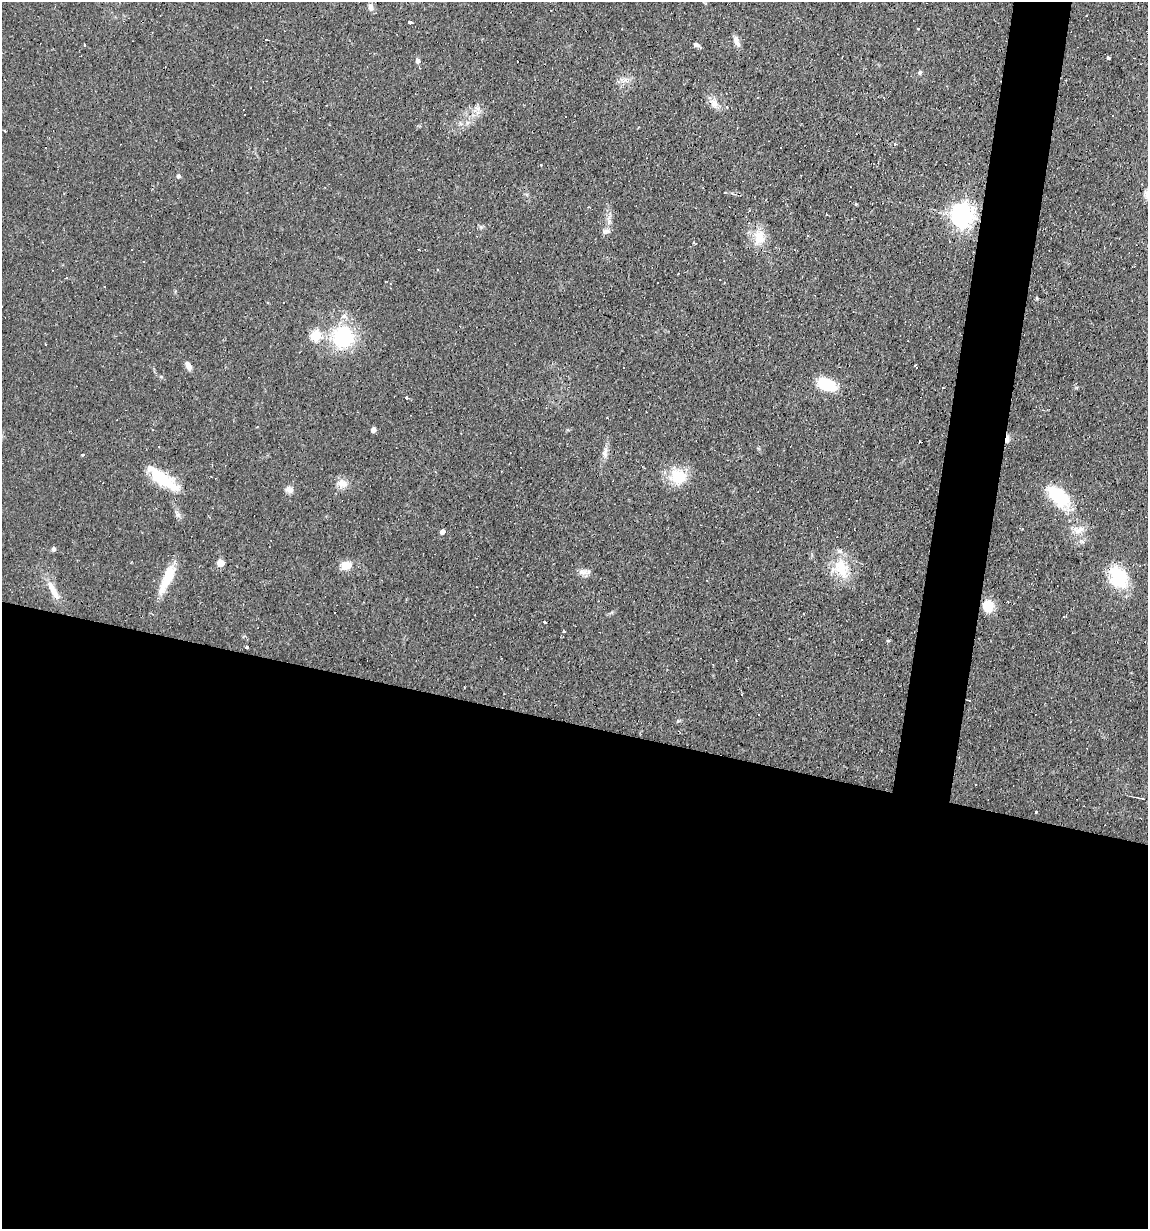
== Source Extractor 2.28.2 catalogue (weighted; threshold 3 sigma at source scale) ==
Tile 14 of 4 x 4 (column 2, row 4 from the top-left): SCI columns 1260-2405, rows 1-1227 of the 4929 x 4909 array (HDU 1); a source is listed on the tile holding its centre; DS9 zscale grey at full resolution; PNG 1150 x 1231 px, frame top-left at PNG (2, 2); no overlay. Shown black and unused: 44% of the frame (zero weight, under 2 of 3 exposures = <1% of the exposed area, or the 3 px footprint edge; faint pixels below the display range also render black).
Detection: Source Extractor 2.28.2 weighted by HDU 2 'WHT'; one run over the whole footprint, this tile lists its part. Background 0.0927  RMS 0.0057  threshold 0.0256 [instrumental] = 3 sigma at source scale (4.5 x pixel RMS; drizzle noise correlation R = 1.50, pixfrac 1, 0.05/0.05 arcsec/px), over >= 5 px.
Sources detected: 87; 18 cosmic-ray / hot-pixel residue — not listed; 2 inside a brighter listed object's ellipse — not listed separately; the other 67 listed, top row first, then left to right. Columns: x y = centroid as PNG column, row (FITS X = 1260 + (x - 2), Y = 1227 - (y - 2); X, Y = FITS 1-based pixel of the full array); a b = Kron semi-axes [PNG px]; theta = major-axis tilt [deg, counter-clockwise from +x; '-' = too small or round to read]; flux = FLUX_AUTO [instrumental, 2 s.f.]
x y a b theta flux
370 7 10 6 -88 2.5
1086 16 3 3 - 1.2
410 22 4 3 - 4.1
266 40 4 2 - 0.42
736 41 15 6 -66 3.1
85 45 3 3 - 1.2
696 45 6 4 -16 2.2
1108 58 4 3 - 2.3
417 61 7 5 -79 1.6
420 68 4 2 - 0.41
920 72 5 4 - 1.2
625 80 10 5 35 2.4
714 101 15 4 -29 3
477 108 8 5 -44 1.8
244 115 2 2 - 0.41
781 148 2 2 - 0.43
178 176 5 4 - 1.5
725 192 3 2 - 0.76
856 204 5 4 - 0.55
826 214 3 3 - 1.4
962 215 8 8 - 450
609 222 8 6 72 2.1
607 231 11 6 14 1.8
759 237 23 16 86 11
694 243 4 3 - 0.77
144 262 3 2 - 0.52
390 284 4 4 - 0.59
1037 298 5 3 - 0.57
315 336 6 5 - 35
343 337 24 23 - 41
188 366 11 6 -62 3.2
916 366 4 3 - 0.99
161 377 6 4 -1 0.7
826 385 21 11 -21 20
407 398 4 3 - 1.1
373 429 5 5 - 2.1
1007 439 10 6 80 2.4
920 442 2 2 - 0.54
159 447 3 3 - 0.93
605 452 17 6 80 3.4
83 454 3 3 - 0.98
678 477 22 20 -44 16
164 480 39 13 -33 23
342 483 16 10 -15 4.8
289 489 10 8 -41 2.7
1058 496 29 16 -46 30
1022 529 3 3 - 0.37
1078 530 18 10 8 5.9
442 531 4 4 - 3.5
53 549 6 5 - 1.3
220 563 6 6 - 5.1
346 565 10 8 17 8.2
841 569 28 19 -65 18
588 572 8 6 -26 2
167 578 37 10 66 16
1118 578 16 11 -63 41
53 591 25 9 -55 7.6
988 606 14 12 -69 10
545 622 3 2 - 0.71
564 631 4 2 - 0.55
789 639 2 2 - 0.5
888 641 6 3 -19 0.59
247 647 4 3 - 4.5
742 694 3 3 - 2.4
969 700 3 2 - 0.47
1142 799 6 3 -15 0.96
1036 812 3 3 - 3
Overlapping masked pixels (flux is a lower limit): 1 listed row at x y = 1007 439
Unlisted compact peaks at least as high as the median listed source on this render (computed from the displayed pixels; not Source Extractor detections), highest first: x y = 678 721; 481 227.